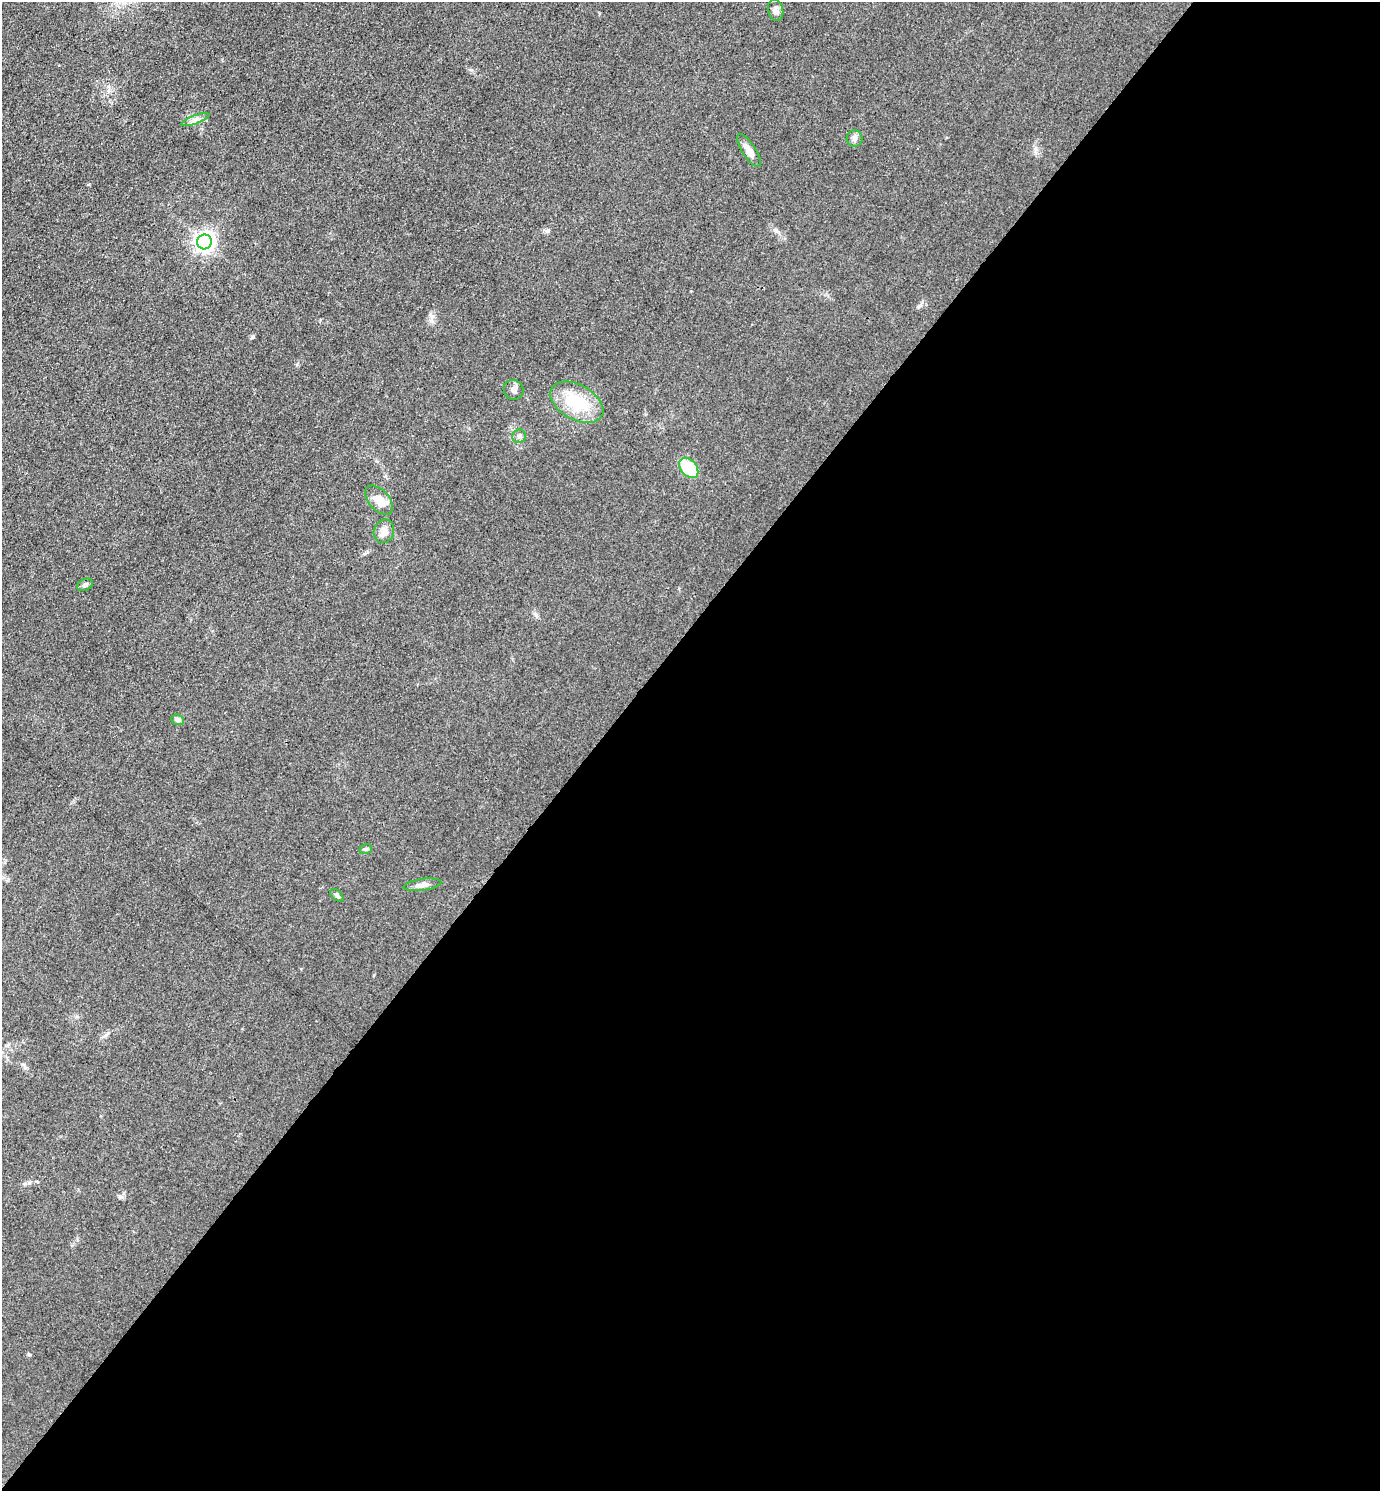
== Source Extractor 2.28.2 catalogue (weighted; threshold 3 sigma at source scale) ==
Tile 12 of 4 x 4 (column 4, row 3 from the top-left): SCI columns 4431-5808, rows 1492-2980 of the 5964 x 5961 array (HDU 1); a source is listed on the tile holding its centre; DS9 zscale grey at full resolution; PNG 1382 x 1493 px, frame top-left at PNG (2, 2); each listed source drawn as its Kron ellipse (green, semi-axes under 4 px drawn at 4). Shown black and unused: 57% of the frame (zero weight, under 3 of 4 exposures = <1% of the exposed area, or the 3 px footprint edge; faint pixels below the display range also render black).
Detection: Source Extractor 2.28.2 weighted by HDU 2 'WHT'; one run over the whole footprint, this tile lists its part. Background 0.0497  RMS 0.0063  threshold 0.0284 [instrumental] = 3 sigma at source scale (4.5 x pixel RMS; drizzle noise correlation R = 1.50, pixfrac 1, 0.05/0.05 arcsec/px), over >= 5 px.
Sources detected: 16; all 16 listed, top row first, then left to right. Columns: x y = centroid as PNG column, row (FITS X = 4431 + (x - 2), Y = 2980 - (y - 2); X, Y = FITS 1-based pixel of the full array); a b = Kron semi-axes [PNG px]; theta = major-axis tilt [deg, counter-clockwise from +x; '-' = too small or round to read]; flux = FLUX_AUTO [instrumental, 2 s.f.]
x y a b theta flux
776 10 11 7 -77 2.7
195 120 15 4 20 2.6
855 138 8 8 - 2.2
749 151 19 6 -57 6.2
204 242 7 7 - 330
514 390 10 9 - 2.9
577 402 29 17 -29 29
519 436 7 6 - 1.7
689 468 11 8 -49 26
379 500 17 10 -48 7.9
384 531 12 10 70 6.1
85 585 8 5 26 1.6
178 720 6 5 - 2.4
366 849 6 4 19 0.97
422 885 19 5 8 3.3
337 895 8 4 -40 1.2
Unlisted compact peaks at least as high as the median listed source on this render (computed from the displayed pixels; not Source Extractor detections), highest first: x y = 919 306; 253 337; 548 231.